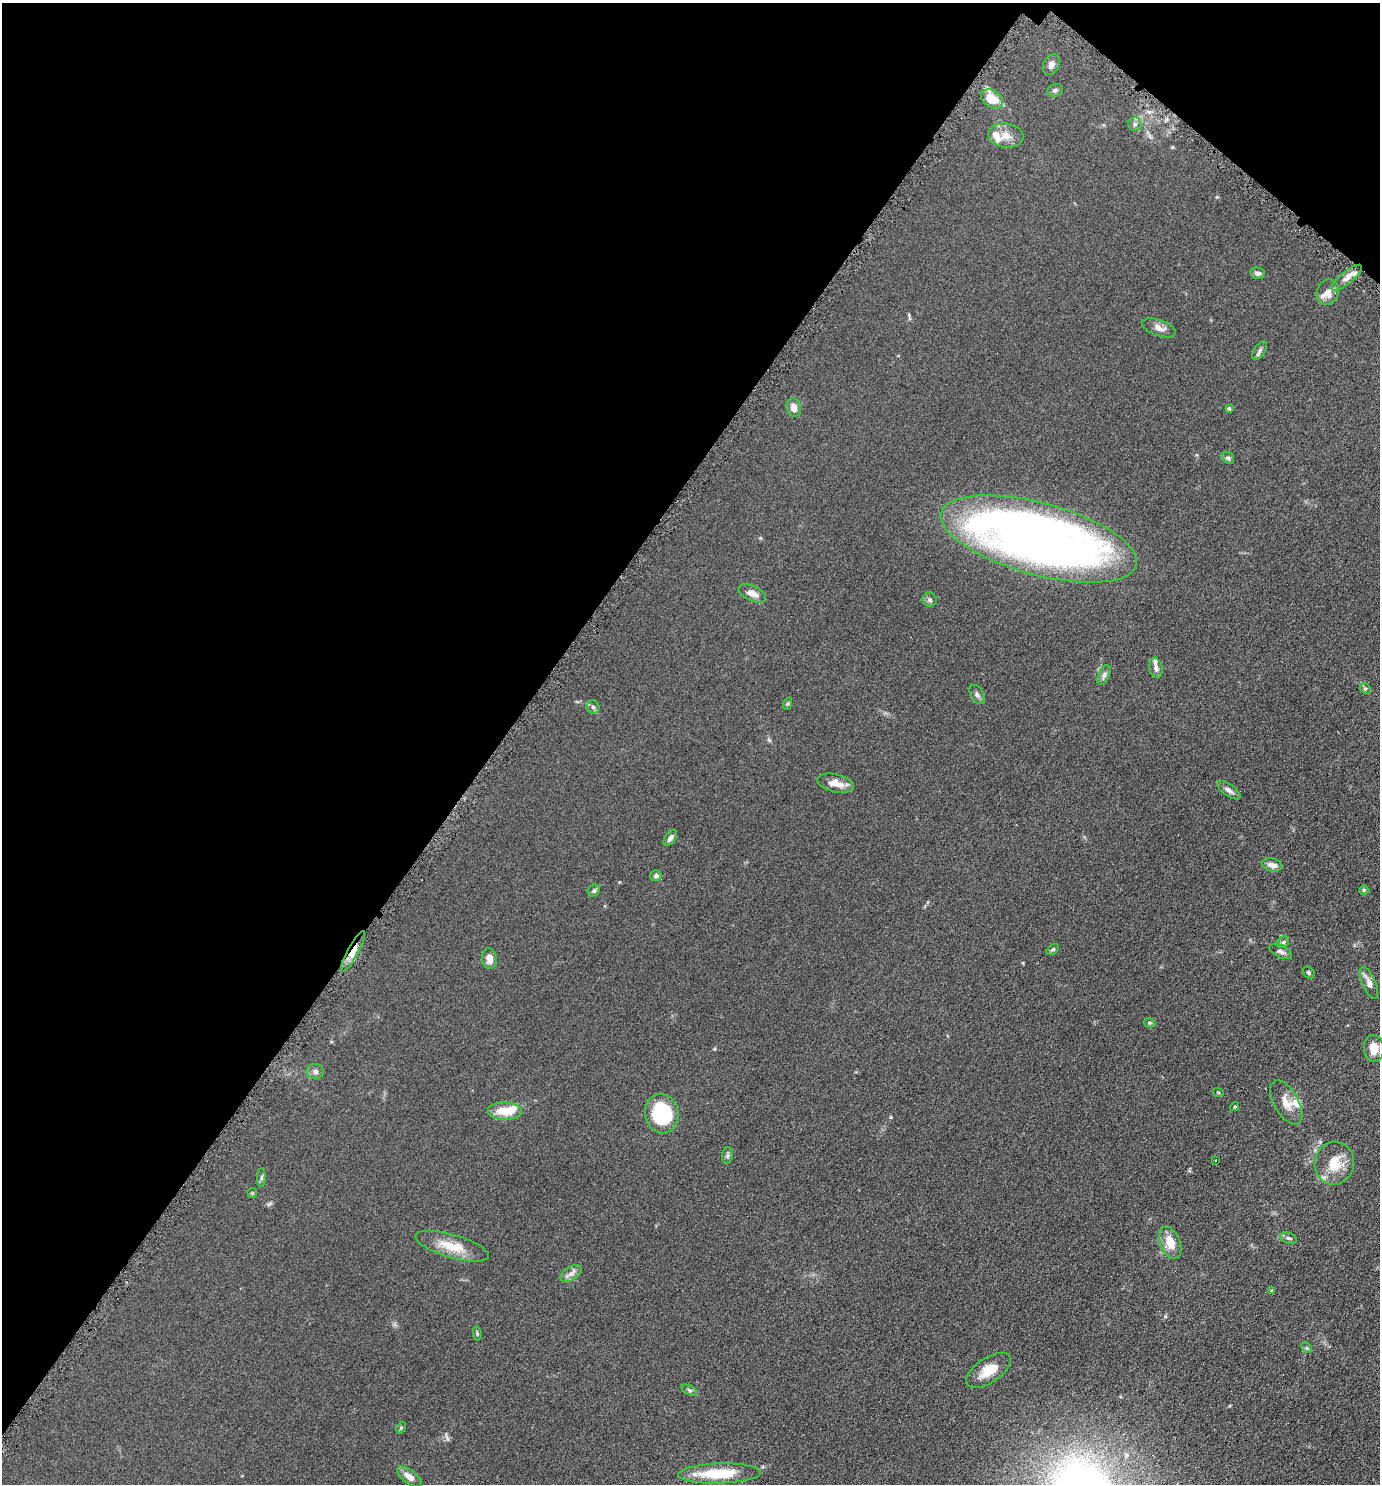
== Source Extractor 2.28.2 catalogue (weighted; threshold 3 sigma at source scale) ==
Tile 2 of 4 x 4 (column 2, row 1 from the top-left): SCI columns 1528-2905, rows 4455-5936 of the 5952 x 5946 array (HDU 1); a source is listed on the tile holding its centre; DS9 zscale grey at full resolution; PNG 1382 x 1486 px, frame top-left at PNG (2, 3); each listed source drawn as its Kron ellipse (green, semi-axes under 4 px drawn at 4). Shown black and unused: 38% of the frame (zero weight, under 4 of 8 exposures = <1% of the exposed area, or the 3 px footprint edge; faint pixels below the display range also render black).
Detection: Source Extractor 2.28.2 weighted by HDU 2 'WHT'; one run over the whole footprint, this tile lists its part. Background 0.0906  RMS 0.0077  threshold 0.0316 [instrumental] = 3 sigma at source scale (4.09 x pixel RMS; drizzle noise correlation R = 1.36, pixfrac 0.8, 0.05/0.05 arcsec/px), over >= 5 px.
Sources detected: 67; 1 inside a brighter object's white glare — neither listed nor drawn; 5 inside a brighter listed object's ellipse — not listed separately; the other 61 listed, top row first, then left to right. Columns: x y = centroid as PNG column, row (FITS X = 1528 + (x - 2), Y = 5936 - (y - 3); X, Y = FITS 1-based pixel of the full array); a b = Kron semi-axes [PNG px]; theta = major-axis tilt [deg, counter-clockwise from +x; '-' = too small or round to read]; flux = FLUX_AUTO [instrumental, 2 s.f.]
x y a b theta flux
1051 64 11 8 64 3
1055 90 8 6 16 2
992 99 12 8 -32 15
1135 124 6 6 - 1.9
1006 135 18 12 -8 7.4
1257 273 7 5 -8 2.3
1347 278 19 6 40 5.1
1328 292 13 11 74 5.5
1159 328 17 8 -19 4.6
1259 351 10 5 57 1.9
794 408 9 7 -74 4.5
1229 408 4 4 - 1.4
1228 458 6 5 - 1.3
1039 539 101 36 -15 640
752 593 15 7 -25 5.5
930 600 7 6 - 2
1156 668 10 6 -79 2.8
1104 675 10 5 65 2.1
1365 688 6 4 -45 0.94
977 694 10 6 -60 2
787 704 6 4 70 0.85
593 707 6 6 - 1.7
836 783 18 9 -13 8
1229 790 13 6 -36 3.1
670 838 9 5 53 2.3
1272 865 10 6 -12 4.7
656 876 5 5 - 2.2
1364 890 5 4 - 0.92
594 891 6 5 - 1.4
1283 942 6 5 - 1.3
1053 949 7 4 39 1.1
353 951 23 5 61 7.4
1281 951 12 6 -24 2.6
489 959 10 7 -81 5.6
1309 972 6 5 - 1.3
1369 983 17 6 -66 5.1
1150 1023 6 4 -13 0.89
1374 1048 13 10 -86 9
315 1071 8 7 - 2.5
1218 1092 5 3 - 0.65
1286 1102 24 12 -60 8.9
1235 1107 5 3 - 0.69
505 1111 17 9 -2 14
662 1114 20 16 -81 48
727 1156 8 5 83 1.4
1215 1160 3 2 - 1.1
1334 1163 21 19 75 17
261 1177 9 4 90 1.3
252 1193 5 5 - 0.74
1288 1238 8 5 -18 1.6
1170 1243 17 10 -68 11
452 1246 38 11 -16 16
571 1273 12 6 33 3.3
1272 1291 4 4 - 1.4
477 1334 7 3 -85 0.85
1307 1348 6 4 -45 1
989 1370 26 12 33 13
689 1390 8 4 -27 1.3
401 1428 6 4 56 0.87
720 1473 41 10 2 28
409 1477 14 6 -37 5.5
Overlapping masked pixels (flux is a lower limit): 1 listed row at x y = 353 951